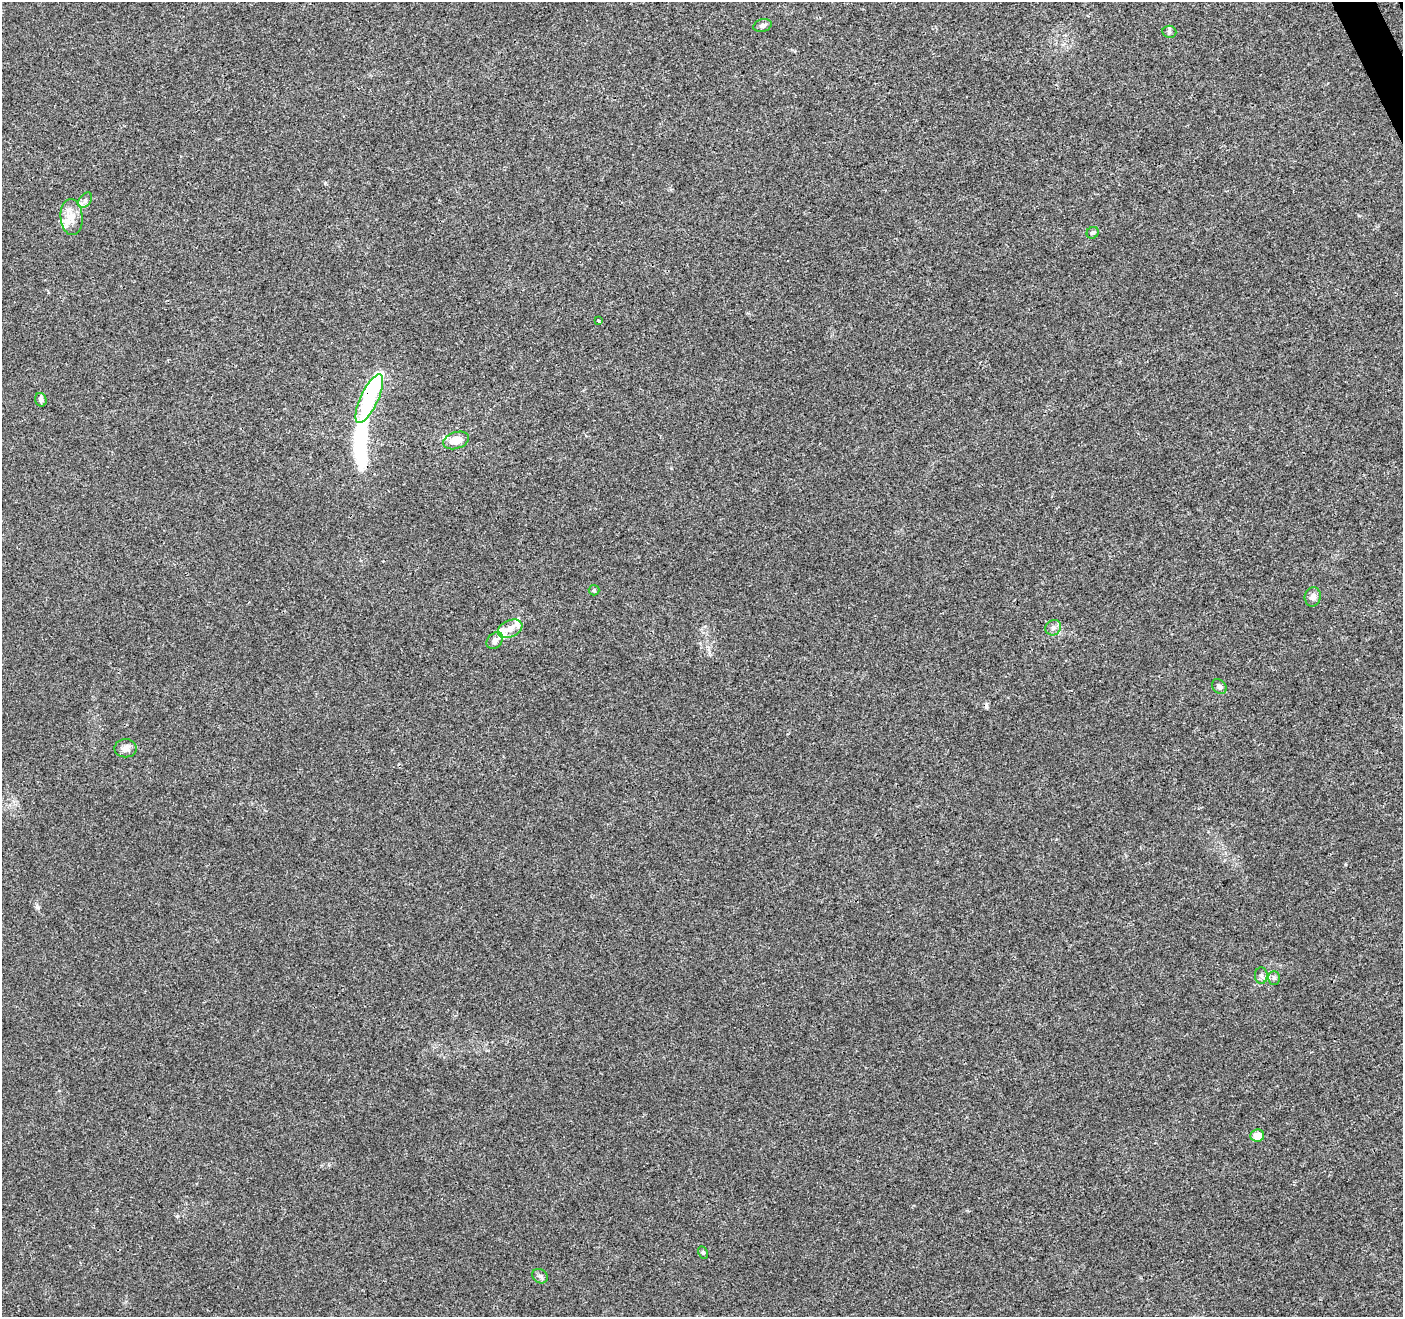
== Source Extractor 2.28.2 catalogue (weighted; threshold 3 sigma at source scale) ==
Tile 10 of 4 x 4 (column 2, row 3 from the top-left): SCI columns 1457-2857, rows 1486-2800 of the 5711 x 5544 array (HDU 1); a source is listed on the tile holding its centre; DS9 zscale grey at full resolution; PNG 1405 x 1319 px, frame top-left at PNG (2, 2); each listed source drawn as its Kron ellipse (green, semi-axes under 4 px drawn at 4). Shown black and unused: <1% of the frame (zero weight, under 3 of 4 exposures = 5% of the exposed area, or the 3 px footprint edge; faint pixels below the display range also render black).
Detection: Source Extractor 2.28.2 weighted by HDU 2 'WHT'; one run over the whole footprint, this tile lists its part. Background 0.00813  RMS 0.0027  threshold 0.0121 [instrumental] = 3 sigma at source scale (4.5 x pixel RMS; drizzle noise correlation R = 1.50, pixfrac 1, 0.0396/0.0396 arcsec/px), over >= 5 px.
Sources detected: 27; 1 inside a brighter object's white glare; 1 cosmic-ray / hot-pixel residue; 1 long thin detection or spike segment (spike, bleed or trail) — neither listed nor drawn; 3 inside a brighter listed object's ellipse — not listed separately; the other 21 listed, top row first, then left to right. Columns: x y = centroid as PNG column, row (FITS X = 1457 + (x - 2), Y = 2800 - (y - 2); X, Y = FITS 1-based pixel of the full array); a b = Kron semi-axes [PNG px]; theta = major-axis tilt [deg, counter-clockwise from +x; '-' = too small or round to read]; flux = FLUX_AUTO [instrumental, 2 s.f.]
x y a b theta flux
762 26 9 6 15 0.98
1169 32 7 6 - 0.63
85 200 9 5 54 0.9
71 217 18 11 -85 3.4
1093 233 6 5 - 0.57
598 321 3 3 - 0.54
369 399 27 8 65 15
41 400 7 5 -73 0.85
456 440 13 8 18 3.8
594 590 5 5 - 0.39
1313 597 9 8 - 1.4
1053 628 8 7 - 1
510 629 13 8 23 2
495 641 9 7 46 1.4
1219 687 8 6 -48 0.98
126 748 11 9 0 1.6
1261 975 8 6 -89 0.8
1274 978 7 5 88 0.6
1257 1136 7 6 - 2.8
703 1252 6 4 -63 0.46
540 1276 8 6 -33 0.79
Overlapping masked pixels (flux is a lower limit): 1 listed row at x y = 369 399
Unlisted compact peaks at least as high as the median listed source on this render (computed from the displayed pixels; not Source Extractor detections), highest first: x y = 37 907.